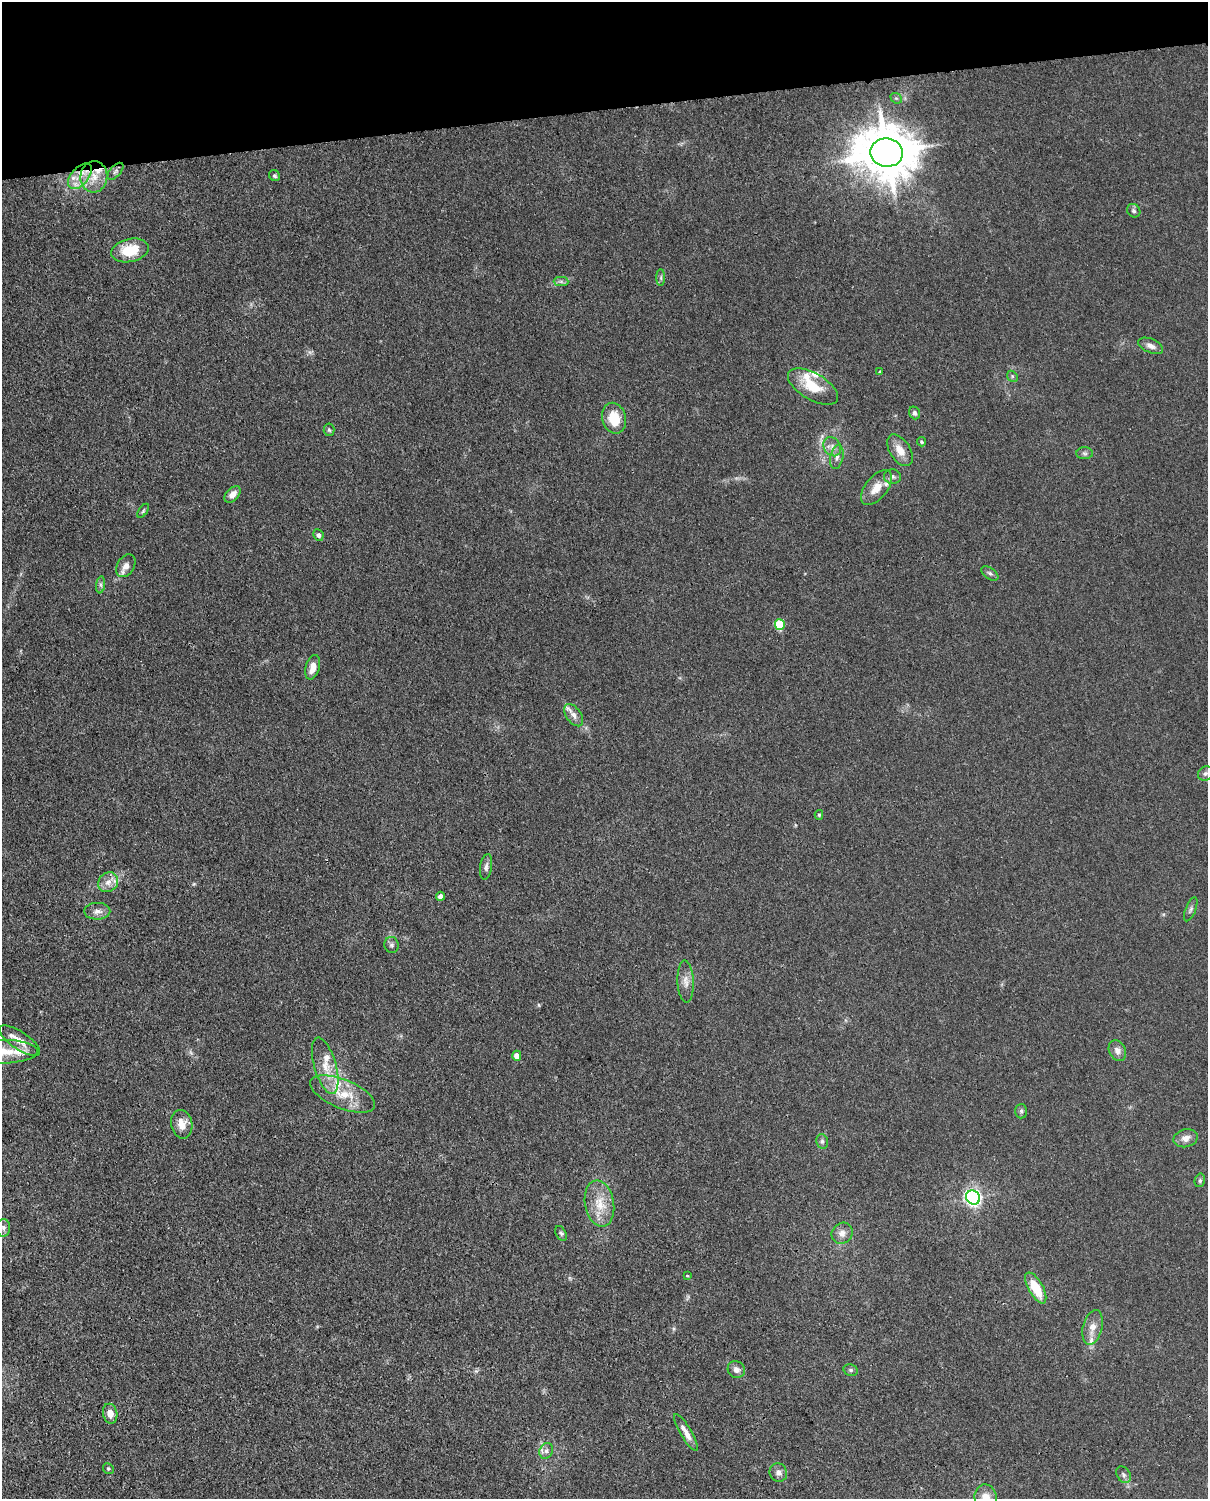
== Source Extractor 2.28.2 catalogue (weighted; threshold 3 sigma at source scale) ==
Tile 3 of 4 x 3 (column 3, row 1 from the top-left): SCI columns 2504-3709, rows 3150-4646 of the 5004 x 4912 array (HDU 1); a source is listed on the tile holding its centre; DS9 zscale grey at full resolution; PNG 1210 x 1501 px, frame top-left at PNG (2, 2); each listed source drawn as its Kron ellipse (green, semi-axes under 4 px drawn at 4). Shown black and unused: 7% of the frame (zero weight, under 3 of 4 exposures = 7% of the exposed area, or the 3 px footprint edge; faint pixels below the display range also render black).
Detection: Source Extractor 2.28.2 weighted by HDU 2 'WHT'; one run over the whole footprint, this tile lists its part. Background 0.0294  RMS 0.0028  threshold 0.0124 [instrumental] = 3 sigma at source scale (4.5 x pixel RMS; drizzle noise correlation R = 1.50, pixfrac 1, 0.05/0.05 arcsec/px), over >= 5 px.
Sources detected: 82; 1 too faint to see at this stretch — neither listed nor drawn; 11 inside a brighter listed object's ellipse — not listed separately; the other 70 listed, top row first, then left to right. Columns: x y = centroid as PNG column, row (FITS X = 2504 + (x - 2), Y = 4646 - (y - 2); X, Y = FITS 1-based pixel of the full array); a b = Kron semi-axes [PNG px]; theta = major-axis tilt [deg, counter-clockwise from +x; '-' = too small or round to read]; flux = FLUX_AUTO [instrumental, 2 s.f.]
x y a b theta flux
896 98 6 4 -41 0.45
887 152 16 14 -9 1500
115 171 10 5 48 0.75
80 176 15 8 50 3.3
275 176 6 5 - 0.42
94 177 16 13 84 4.5
1134 211 7 6 - 0.66
130 250 19 11 12 8.4
661 278 8 4 -90 0.57
561 281 7 4 -1 0.64
1151 346 13 7 -23 1.5
880 372 4 3 - 0.43
1012 376 6 4 -47 0.42
813 387 28 13 -30 7.6
914 413 6 5 - 0.77
614 418 16 11 -77 7
329 430 6 5 - 0.47
921 442 5 4 - 0.4
832 447 10 8 -56 1.5
900 450 17 10 -57 3.4
1085 453 8 6 -2 0.74
837 457 12 6 77 1.3
893 477 8 7 - 0.81
877 488 21 11 51 4.1
233 494 10 6 46 1.7
143 511 8 4 55 0.4
318 535 6 5 - 0.86
126 566 12 8 58 1.9
990 573 9 5 -36 0.68
101 585 8 4 82 0.6
780 625 5 5 - 15
313 667 12 7 74 2.6
574 715 12 7 -55 1.5
1205 774 8 7 - 0.8
819 815 5 4 - 0.39
486 867 13 6 81 1
108 882 11 9 42 2.1
440 896 5 4 - 1.4
1191 909 12 5 67 0.78
97 911 13 8 0 1.6
392 945 8 7 - 0.7
686 981 21 8 -87 2.3
20 1041 24 8 -34 3.1
1117 1051 11 8 -64 1.5
3 1052 35 11 1 6.3
517 1056 5 4 - 2.2
325 1066 29 11 -74 5.2
343 1094 35 14 -22 7.7
1021 1111 7 6 - 0.63
182 1124 14 10 -78 3.2
1186 1138 12 9 14 2.1
822 1141 7 5 -75 0.69
1200 1180 7 5 76 0.55
973 1197 7 6 - 100
599 1204 23 14 -80 5.9
3 1228 9 6 -89 0.91
561 1233 8 5 -62 0.59
842 1233 11 10 - 1.9
687 1276 3 2 - 0.24
1036 1288 17 7 -60 7.9
1092 1327 18 9 76 2.7
736 1370 9 8 - 1.3
851 1370 7 5 -21 0.59
110 1414 10 7 -77 2.3
686 1432 21 5 -59 2.2
546 1451 8 6 65 1.1
108 1469 6 5 - 0.42
778 1472 9 8 - 1.4
1124 1475 9 6 -58 0.87
986 1498 13 11 -76 3.4
Overlapping masked pixels (flux is a lower limit): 1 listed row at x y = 94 177
Isophote crosses this tile's border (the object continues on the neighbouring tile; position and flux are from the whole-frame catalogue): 2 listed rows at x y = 3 1052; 986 1498